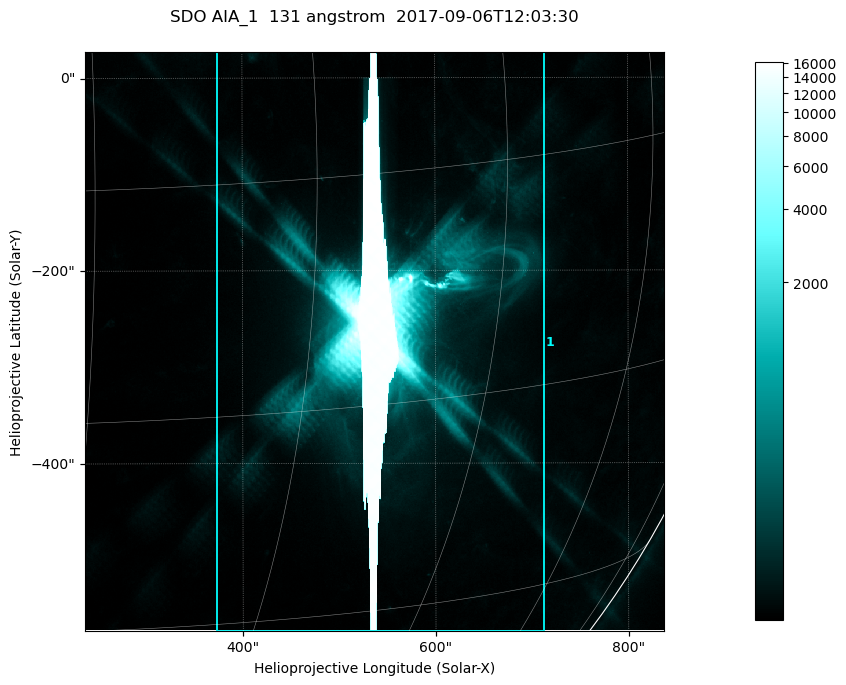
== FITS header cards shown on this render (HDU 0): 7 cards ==
TELESCOP= 'SDO     '           /
INSTRUME= 'AIA_1   '           /
WAVELNTH=                  131 /
WAVEUNIT= 'angstrom'           /
DATE-OBS= '2017-09-06T12:03:30.62' /
CTYPE1  = 'HPLN-TAN'           /
CTYPE2  = 'HPLT-TAN'           /

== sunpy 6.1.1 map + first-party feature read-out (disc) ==
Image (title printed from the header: SDO AIA_1  131 angstrom  2017-09-06T12:03:30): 1000 x 1000 px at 0.601 arcsec/px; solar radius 952 arcsec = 1585 px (partial field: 13% of the solar disc is inside the frame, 99% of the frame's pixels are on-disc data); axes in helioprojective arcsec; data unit not stated in the header (colour bar unlabelled)
Orientation: roll -0.139 deg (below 1 deg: not rotated)
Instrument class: DISC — disc imager (sunpy class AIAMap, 131 A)
Bright regions (active regions / flare kernels): reference = the on-disc median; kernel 9 px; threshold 5 sigma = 76.2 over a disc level ~24.9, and >= 1.15x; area >= 1000 px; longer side >= 12 px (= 7.2 arcsec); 1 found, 1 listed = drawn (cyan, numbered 1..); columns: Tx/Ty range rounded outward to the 2 arcsec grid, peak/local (2 s.f.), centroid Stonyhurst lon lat
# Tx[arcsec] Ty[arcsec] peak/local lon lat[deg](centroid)
1 372..714 -574..28 657 +36 -10
Off-limb structures (1.02-1.3 R_sun): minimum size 400 px: none found